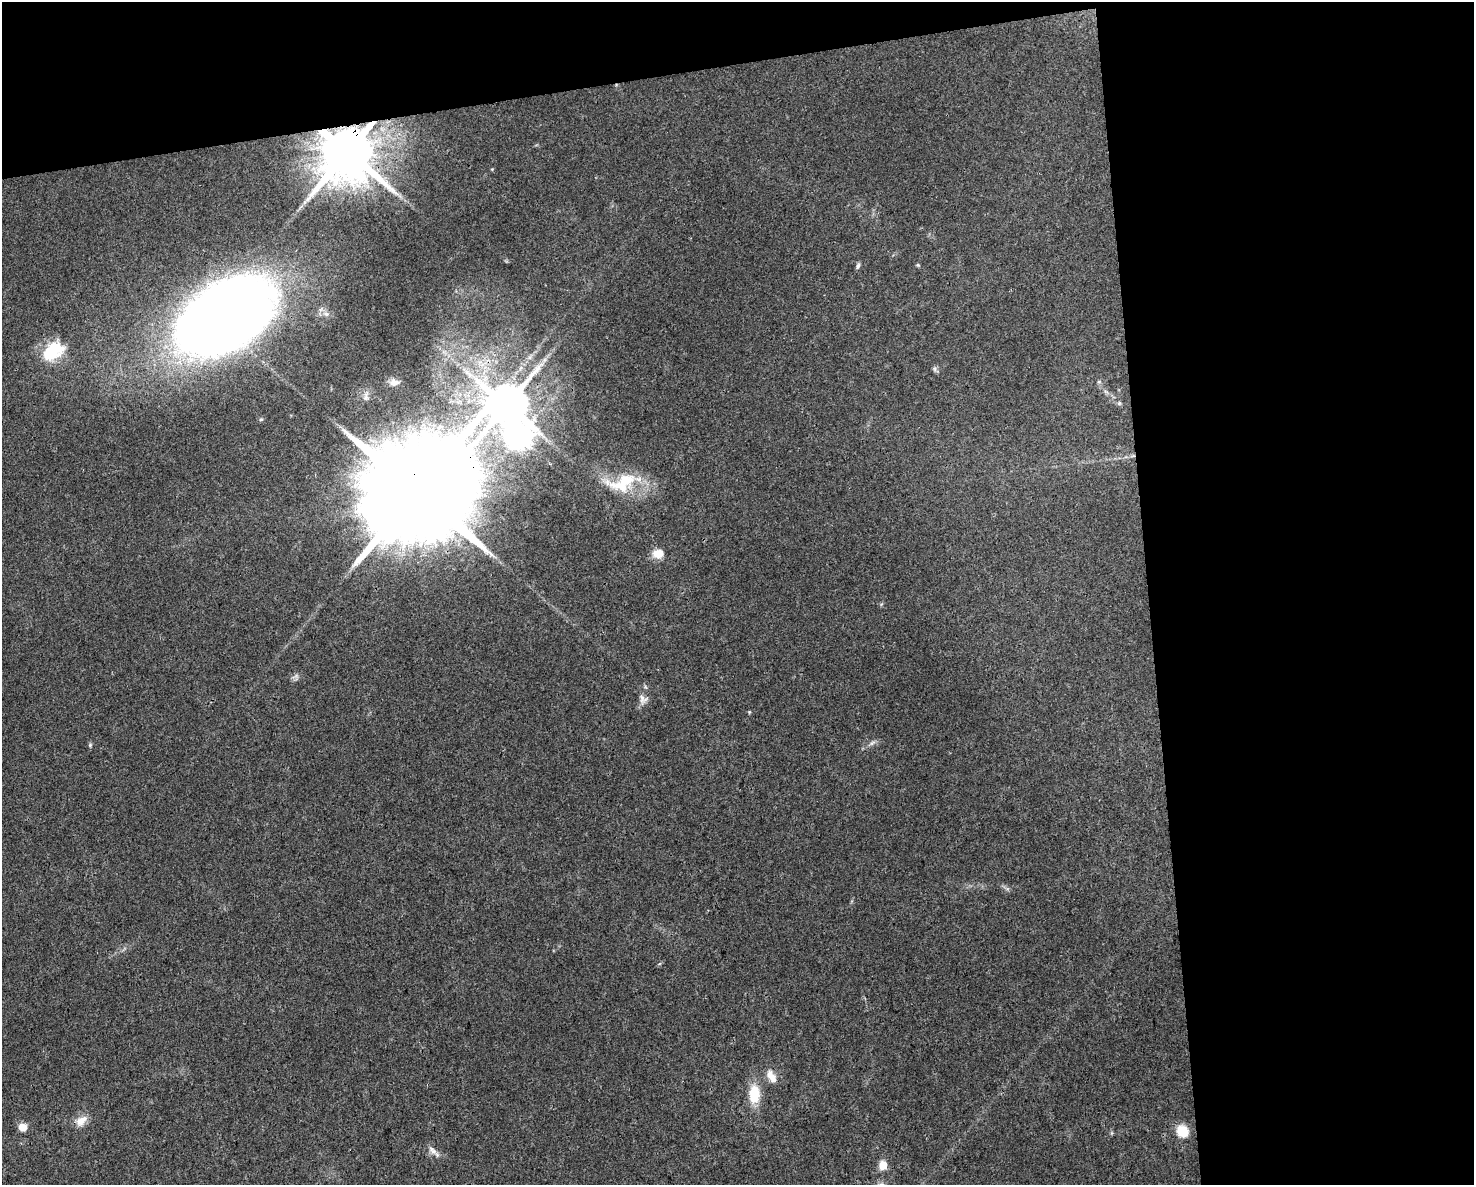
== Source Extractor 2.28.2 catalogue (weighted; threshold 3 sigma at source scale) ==
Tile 3 of 3 x 4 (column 3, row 1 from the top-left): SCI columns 3007-4478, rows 3550-4732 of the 4497 x 4732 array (HDU 1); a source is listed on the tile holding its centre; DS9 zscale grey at full resolution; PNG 1476 x 1187 px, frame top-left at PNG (2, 2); no overlay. Shown black and unused: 28% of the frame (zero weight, under 3 of 4 exposures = <1% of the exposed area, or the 3 px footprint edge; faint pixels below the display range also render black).
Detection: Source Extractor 2.28.2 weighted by HDU 2 'WHT'; one run over the whole footprint, this tile lists its part. Background 0.0311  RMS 0.0039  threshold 0.0175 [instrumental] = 3 sigma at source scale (4.5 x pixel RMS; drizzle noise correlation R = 1.50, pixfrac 1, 0.0396/0.0396 arcsec/px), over >= 5 px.
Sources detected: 30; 1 too faint to see at this stretch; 1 long thin detection or spike segment (spike, bleed or trail) — not listed; the other 28 listed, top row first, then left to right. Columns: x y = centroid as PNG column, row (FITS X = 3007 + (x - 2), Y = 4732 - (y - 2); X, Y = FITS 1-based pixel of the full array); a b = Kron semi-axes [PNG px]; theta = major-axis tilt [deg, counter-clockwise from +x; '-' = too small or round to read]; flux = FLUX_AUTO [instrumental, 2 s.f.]
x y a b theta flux
347 152 14 13 - 3200
492 169 4 4 - 0.33
918 265 5 4 - 0.49
858 266 8 5 69 0.94
326 314 10 6 -11 1.8
226 317 92 54 33 480
53 351 28 19 36 17
935 369 7 4 -90 0.77
394 382 11 8 1 2.5
1099 382 6 4 0 0.57
1106 392 7 4 -19 0.75
1119 403 7 4 45 0.55
507 405 12 11 - 1600
519 436 10 9 - 390
622 483 53 24 12 22
417 492 32 25 84 15000
658 553 11 9 0 5.3
643 699 13 11 -53 2.5
749 712 5 4 - 0.39
872 743 11 4 32 1.2
90 745 5 5 - 0.57
771 1076 18 9 -59 4.1
754 1094 20 11 88 11
81 1121 18 11 37 4.1
23 1127 8 7 - 4.3
1182 1131 6 6 - 35
434 1151 9 8 - 2
883 1165 5 5 - 12
Overlapping masked pixels (flux is a lower limit): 4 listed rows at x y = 347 152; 226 317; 507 405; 417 492